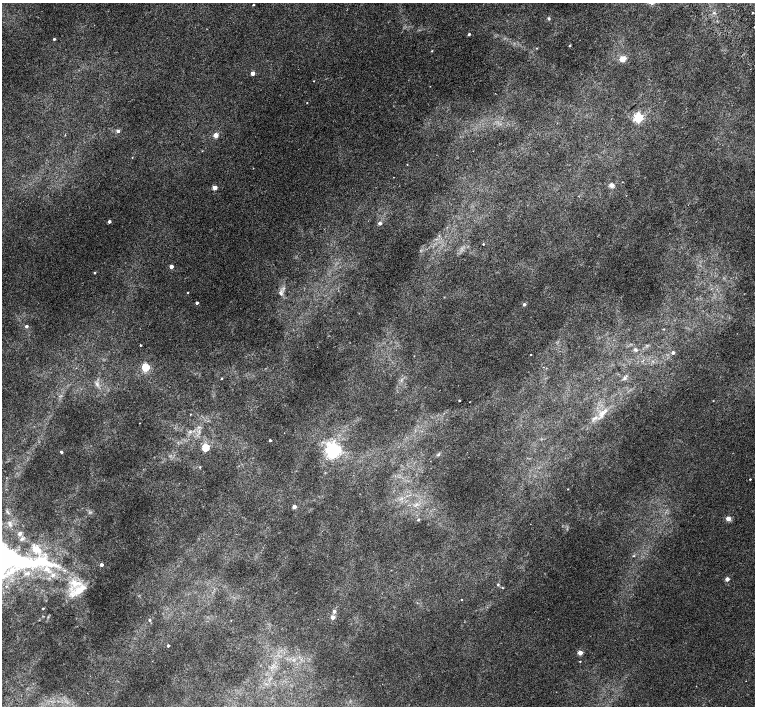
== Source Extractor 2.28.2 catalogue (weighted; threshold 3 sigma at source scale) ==
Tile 10 of 4 x 4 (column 2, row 3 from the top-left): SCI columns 1557-3062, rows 1672-3079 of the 6118 x 6093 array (HDU 1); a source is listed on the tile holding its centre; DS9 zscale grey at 2 x 2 block average (1 PNG px = mean of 2 x 2 image px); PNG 757 x 708 px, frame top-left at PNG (2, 3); no overlay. Shown black and unused: <1% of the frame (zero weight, under 2 of 3 exposures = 3% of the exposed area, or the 3 px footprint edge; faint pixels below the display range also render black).
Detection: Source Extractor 2.28.2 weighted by HDU 2 'WHT'; one run over the whole footprint, this tile lists its part. Background 0.00525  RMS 0.0036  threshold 0.0162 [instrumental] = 3 sigma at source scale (4.5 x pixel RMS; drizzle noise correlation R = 1.50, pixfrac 1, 0.0396/0.0396 arcsec/px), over >= 5 px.
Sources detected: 76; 1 inside a brighter object's white glare — not listed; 8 inside a brighter listed object's ellipse — not listed separately; the other 67 listed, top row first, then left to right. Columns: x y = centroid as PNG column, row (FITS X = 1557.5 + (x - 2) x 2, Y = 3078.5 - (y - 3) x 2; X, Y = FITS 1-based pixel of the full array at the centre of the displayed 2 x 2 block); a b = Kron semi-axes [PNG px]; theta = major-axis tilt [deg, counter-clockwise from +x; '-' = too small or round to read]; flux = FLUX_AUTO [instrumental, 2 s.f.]
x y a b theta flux
253 5 2 2 - 0.72
714 13 3 3 - 0.8
752 13 2 2 - 1.3
549 18 5 3 - 0.96
469 34 3 2 - 1.3
54 39 2 2 - 1.2
569 46 3 2 - 0.59
537 48 3 2 - 0.43
432 51 3 2 - 0.45
623 59 3 3 - 24
252 73 2 2 - 7.2
314 81 2 2 - 0.36
307 103 2 2 - 0.35
638 117 3 3 - 89
118 131 3 3 - 3
216 135 3 2 - 11
407 164 2 2 - 0.3
611 185 3 2 - 13
214 188 3 2 - 11
109 221 2 2 - 2.8
380 223 3 3 - 2.7
483 244 2 2 - 2.8
171 266 2 2 - 6
94 273 2 2 - 0.7
188 293 2 2 - 0.47
281 293 4 3 - 1.3
197 303 2 2 - 2.4
524 304 3 3 - 1.8
26 326 3 3 - 1.6
140 345 2 2 - 0.77
636 350 3 3 - 1.4
673 353 2 2 - 2.3
530 355 2 2 - 0.4
145 367 3 3 - 49
624 378 6 3 52 1.3
221 379 2 2 - 0.48
96 384 7 2 -60 1.5
459 401 2 2 - 1.1
602 413 11 7 54 6.3
190 414 2 2 - 0.38
270 440 2 2 - 1.7
205 447 3 3 - 43
333 451 5 4 - 220
61 452 3 2 - 1.5
438 455 4 3 - 1.1
200 467 3 2 - 0.57
750 479 2 2 - 0.64
568 489 2 2 - 0.42
294 506 3 2 - 7.6
728 518 3 3 - 12
418 520 3 3 - 0.96
634 556 3 2 - 0.63
2 558 53 28 44 110
39 561 47 16 -6 50
101 565 2 2 - 3.5
727 579 2 2 - 6.3
503 588 3 2 - 0.47
79 590 26 10 32 16
461 600 2 2 - 0.39
43 608 2 2 - 0.66
334 611 3 3 - 3.5
333 617 3 3 - 8.7
149 620 3 2 - 1
231 620 2 2 - 0.25
168 645 2 2 - 2.1
580 652 3 3 - 14
580 661 2 2 - 0.52
Isophote crosses this tile's border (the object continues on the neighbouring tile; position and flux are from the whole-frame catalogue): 1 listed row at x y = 2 558
Diffuse or blended objects may show on this block-average render without a row.